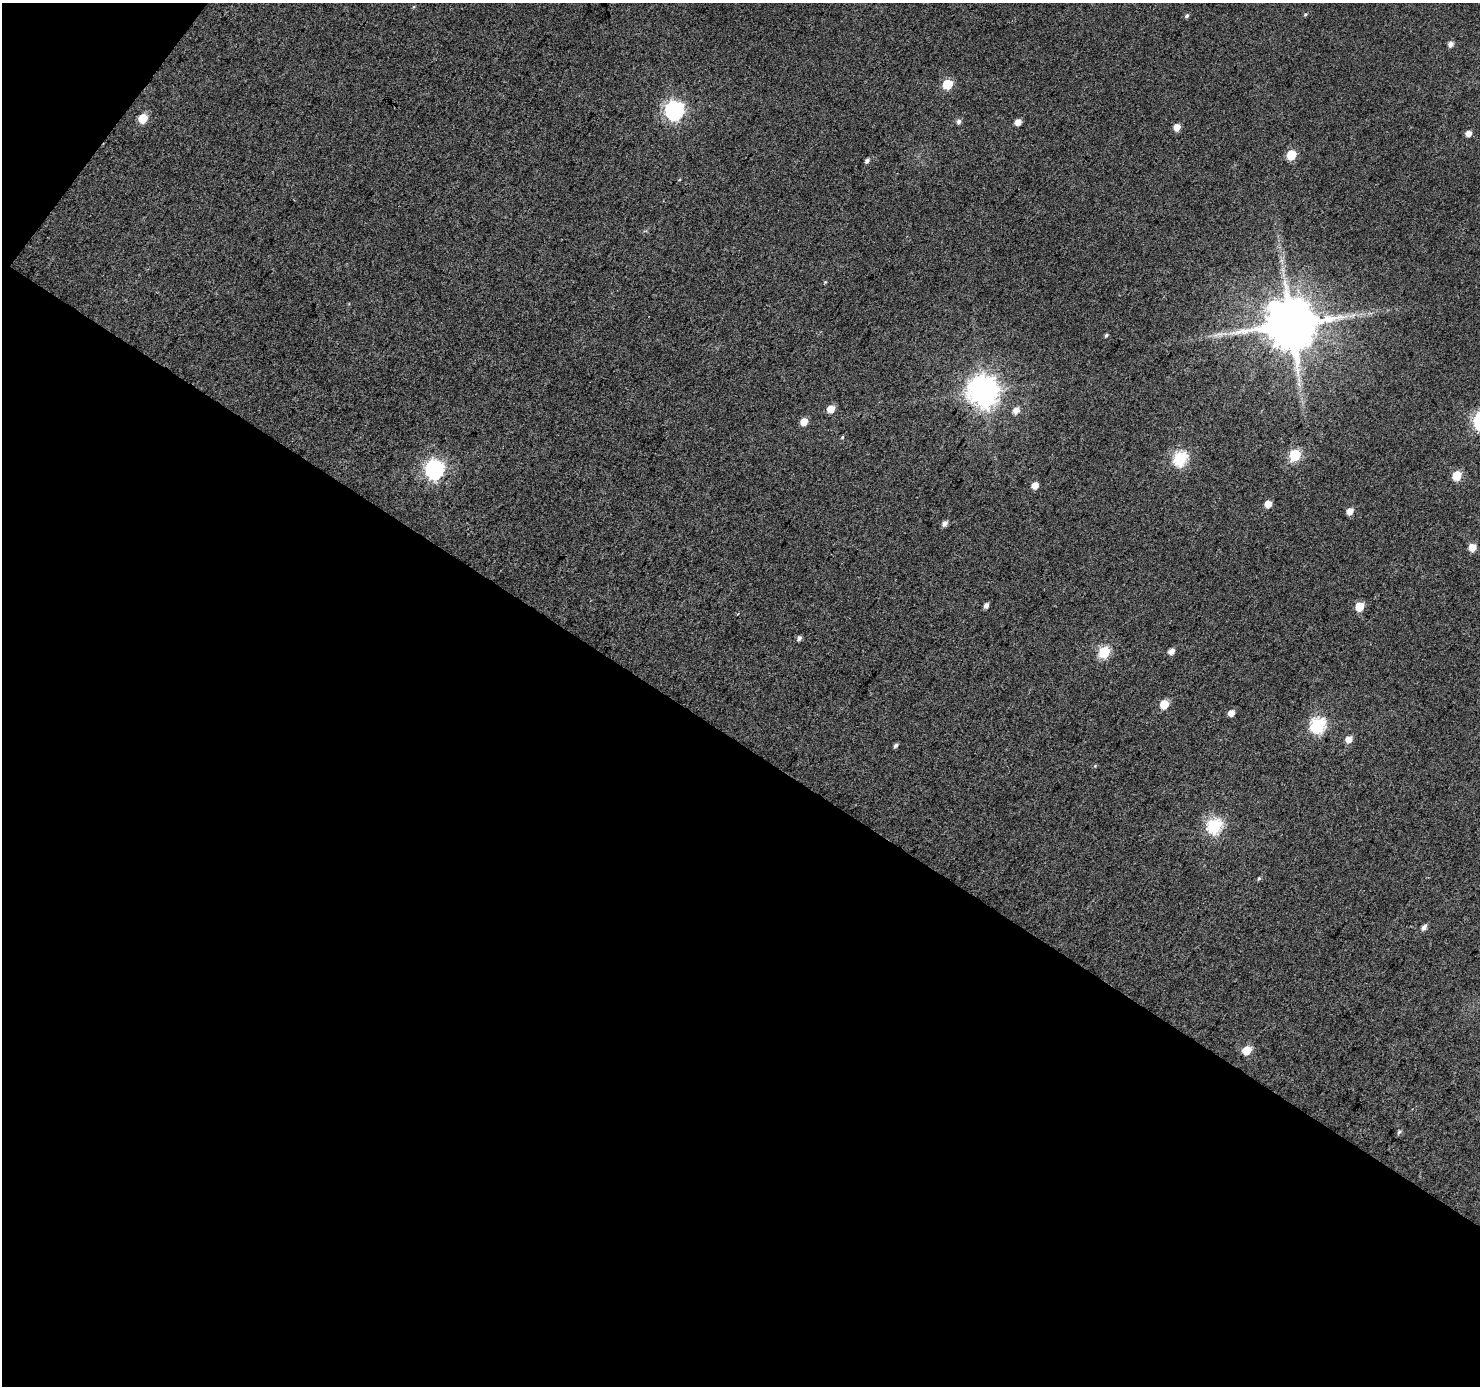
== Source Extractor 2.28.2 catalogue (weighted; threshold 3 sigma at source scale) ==
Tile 3 of 2 x 2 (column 1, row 2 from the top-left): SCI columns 2-1479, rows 116-1499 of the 2958 x 2982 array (HDU 1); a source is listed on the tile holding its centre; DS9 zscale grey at full resolution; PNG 1482 x 1388 px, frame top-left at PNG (2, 3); no overlay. Shown black and unused: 48% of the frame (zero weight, under 3 of 4 exposures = <1% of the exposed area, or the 3 px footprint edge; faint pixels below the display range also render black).
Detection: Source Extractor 2.28.2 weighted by HDU 2 'WHT'; one run over the whole footprint, this tile lists its part. Background 0.0746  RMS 0.012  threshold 0.0534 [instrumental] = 3 sigma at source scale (4.5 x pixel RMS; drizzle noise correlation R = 1.50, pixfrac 1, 0.0396/0.0396 arcsec/px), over >= 5 px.
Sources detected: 45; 1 long thin detection or spike segment (spike, bleed or trail) — not listed; the other 44 listed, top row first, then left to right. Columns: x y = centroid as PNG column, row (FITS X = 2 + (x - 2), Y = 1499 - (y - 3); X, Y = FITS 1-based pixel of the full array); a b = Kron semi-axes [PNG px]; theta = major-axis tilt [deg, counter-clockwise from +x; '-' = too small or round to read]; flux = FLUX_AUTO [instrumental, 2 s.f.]
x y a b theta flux
1305 15 5 3 - 1.3
1187 16 6 5 - 2.3
1451 44 5 5 - 6.1
948 84 6 5 - 53
674 110 7 7 - 450
143 118 6 5 - 37
959 122 6 5 - 4
1018 122 5 5 - 9.5
1177 127 5 5 - 12
1468 133 5 5 - 8.3
1291 155 6 5 - 43
867 161 6 4 52 3.4
825 282 4 4 - 1.1
1291 324 14 13 - 8000
1106 335 5 4 - 1.7
983 391 9 9 - 1700
831 409 6 5 - 18
1016 410 6 6 - 9.1
804 422 6 5 - 16
842 437 5 4 - 1.4
1295 455 6 6 - 95
1180 458 7 6 - 180
435 469 7 7 - 450
1457 476 6 5 - 39
1035 485 5 5 - 12
1268 504 5 5 - 12
1350 511 5 5 - 12
945 524 6 5 - 4.9
1472 547 6 5 - 17
986 605 6 4 59 4.8
1359 606 6 5 - 29
799 638 6 5 - 3.5
1171 651 6 5 - 7.2
1104 652 6 6 - 94
1164 704 6 5 - 31
1231 713 5 5 - 9.3
1318 724 7 6 - 240
1349 739 6 5 - 10
896 745 6 4 44 2.7
1214 825 7 6 - 190
1259 878 5 4 - 1.7
1424 927 7 5 59 5.2
1247 1050 6 6 - 24
1399 1132 6 5 - 2.3